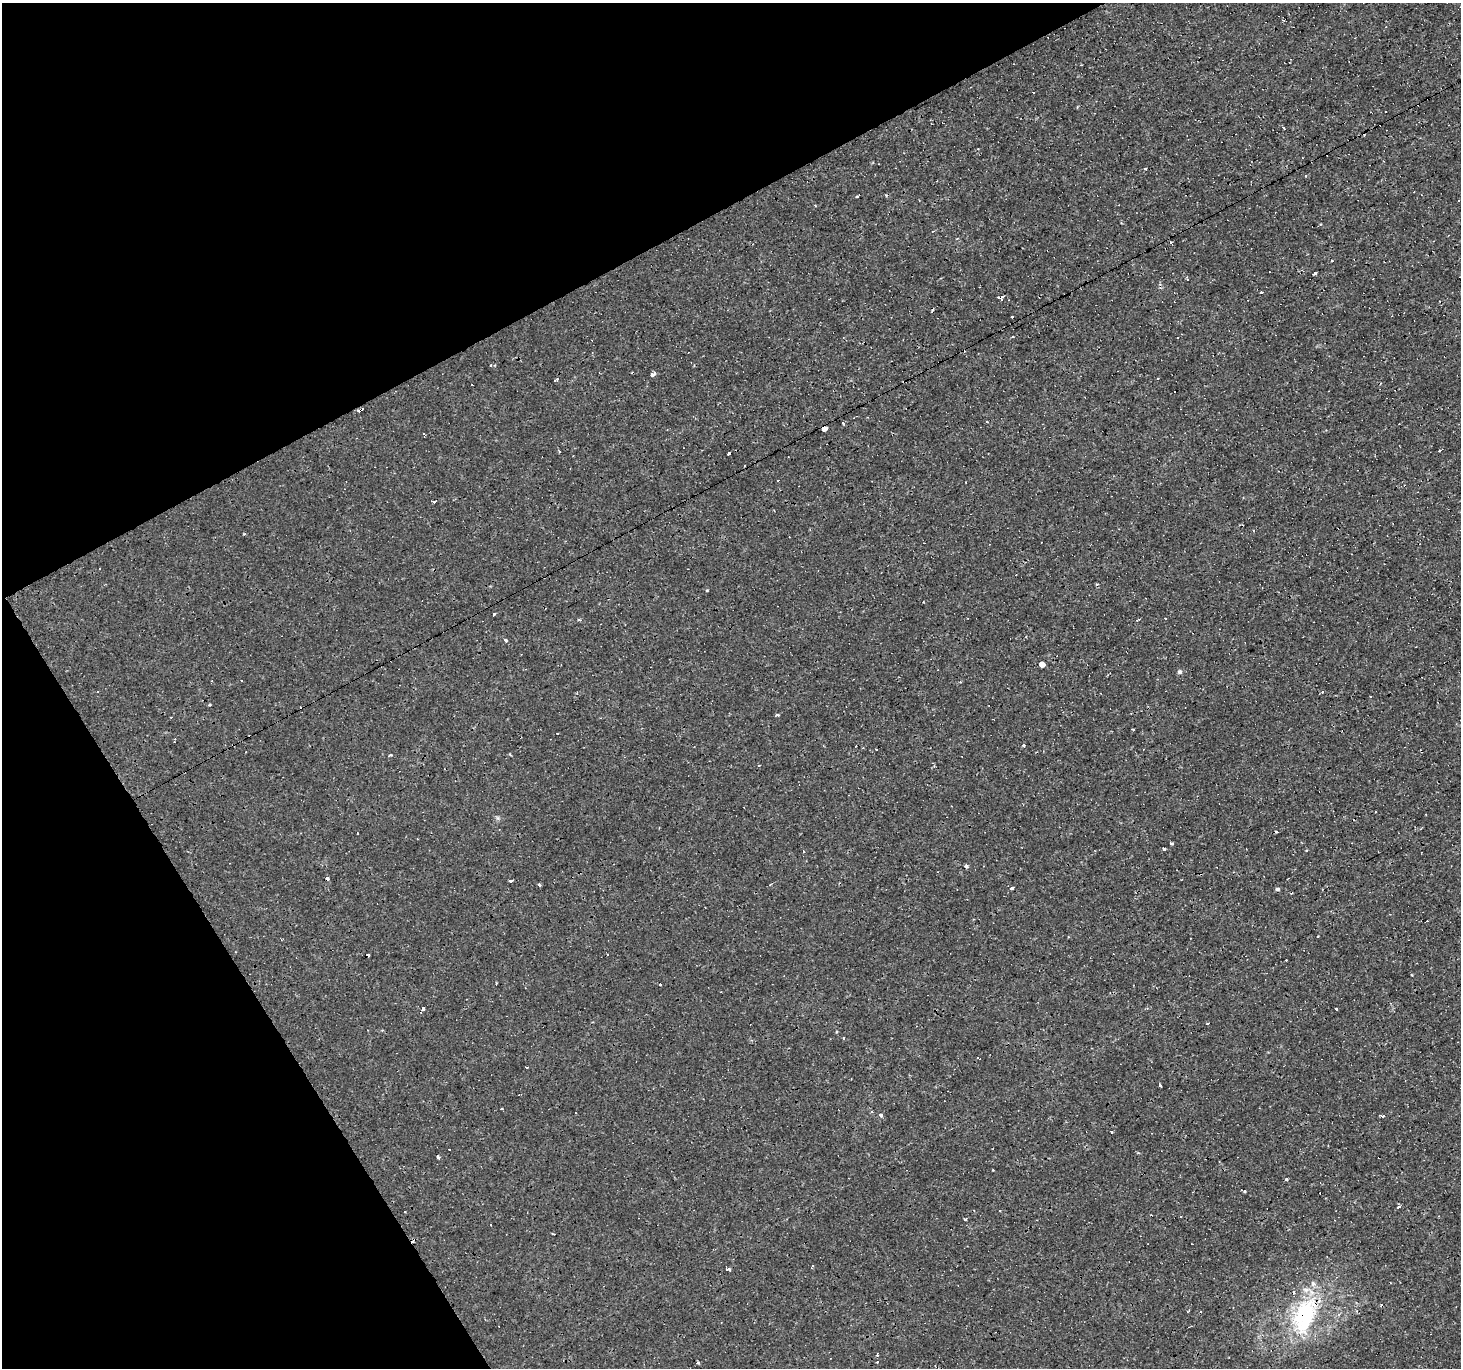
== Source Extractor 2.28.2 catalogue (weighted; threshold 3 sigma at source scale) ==
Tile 5 of 4 x 4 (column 1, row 2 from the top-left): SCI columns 1-1459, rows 2837-4202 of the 5836 x 5734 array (HDU 1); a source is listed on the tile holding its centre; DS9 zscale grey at full resolution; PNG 1463 x 1370 px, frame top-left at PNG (2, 3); no overlay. Shown black and unused: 26% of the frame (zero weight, under 3 of 4 exposures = <1% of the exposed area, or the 3 px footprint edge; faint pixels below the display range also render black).
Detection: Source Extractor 2.28.2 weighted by HDU 2 'WHT'; one run over the whole footprint, this tile lists its part. Background 8.11e-04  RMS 8.8e-04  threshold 0.00394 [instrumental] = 3 sigma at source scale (4.5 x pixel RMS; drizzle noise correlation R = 1.50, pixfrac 1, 0.0396/0.0396 arcsec/px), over >= 5 px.
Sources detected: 113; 44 cosmic-ray / hot-pixel residue — not listed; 1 inside a brighter listed object's ellipse — not listed separately; the other 68 listed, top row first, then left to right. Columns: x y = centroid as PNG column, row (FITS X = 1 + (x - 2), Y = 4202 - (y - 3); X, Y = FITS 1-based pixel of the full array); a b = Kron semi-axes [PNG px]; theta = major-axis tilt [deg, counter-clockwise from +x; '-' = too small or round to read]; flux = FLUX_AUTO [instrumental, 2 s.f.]
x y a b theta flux
1033 93 3 3 - 0.37
1283 127 3 3 - 0.81
1145 168 3 3 - 0.24
857 196 4 3 - 0.19
957 239 4 3 - 0.074
1315 273 3 3 - 6.8
1262 293 3 3 - 0.97
1001 297 5 3 - 65
1012 316 3 3 - 1.5
1013 336 3 2 - 0.1
491 366 3 3 - 0.24
653 374 6 3 34 0.73
1158 379 3 2 - 0.13
360 410 5 3 - 2.3
843 423 3 3 - 0.71
825 428 4 3 - 17
1440 450 3 3 - 0.16
778 480 3 2 - 0.062
1253 530 3 2 - 0.063
244 534 3 2 - 0.078
707 590 4 3 - 0.06
493 614 3 3 - 0.6
1166 618 3 3 - 0.37
579 620 3 3 - 0.13
1138 620 4 2 - 0.12
505 640 3 3 - 1.3
1042 664 4 3 - 27
1180 672 5 5 - 0.23
1370 697 3 3 - 0.37
209 705 4 3 - 0.085
777 715 6 3 -8 0.099
1133 729 3 2 - 0.18
1023 746 3 3 - 0.72
390 755 3 3 - 0.6
498 818 7 4 -89 0.14
357 833 3 2 - 0.062
1171 844 3 3 - 0.18
1164 849 3 3 - 0.92
1307 850 3 3 - 0.64
804 851 3 2 - 0.12
510 881 3 3 - 0.68
539 885 3 3 - 0.19
1012 888 3 3 - 0.53
1277 889 5 4 - 0.18
235 952 3 2 - 0.054
608 954 3 3 - 0.38
496 983 3 2 - 0.14
660 984 3 3 - 1.2
423 1008 3 3 - 2.3
1336 1009 3 3 - 0.79
1207 1023 3 2 - 0.14
843 1038 3 3 - 1.1
1160 1085 4 3 - 0.4
502 1108 3 3 - 0.1
881 1115 3 3 - 0.45
1382 1116 4 3 - 0.22
1111 1132 3 3 - 0.45
438 1157 4 3 - 0.19
993 1170 3 3 - 0.12
1287 1179 3 3 - 0.21
1245 1192 5 3 - 0.12
1398 1206 5 4 - 0.15
1180 1217 3 3 - 0.72
965 1219 3 3 - 0.95
491 1225 3 3 - 5.4
729 1269 4 3 - 0.42
1305 1316 53 28 70 8.7
698 1363 3 3 - 0.15
Overlapping masked pixels (flux is a lower limit): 4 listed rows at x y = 1001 297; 360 410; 825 428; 1305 1316